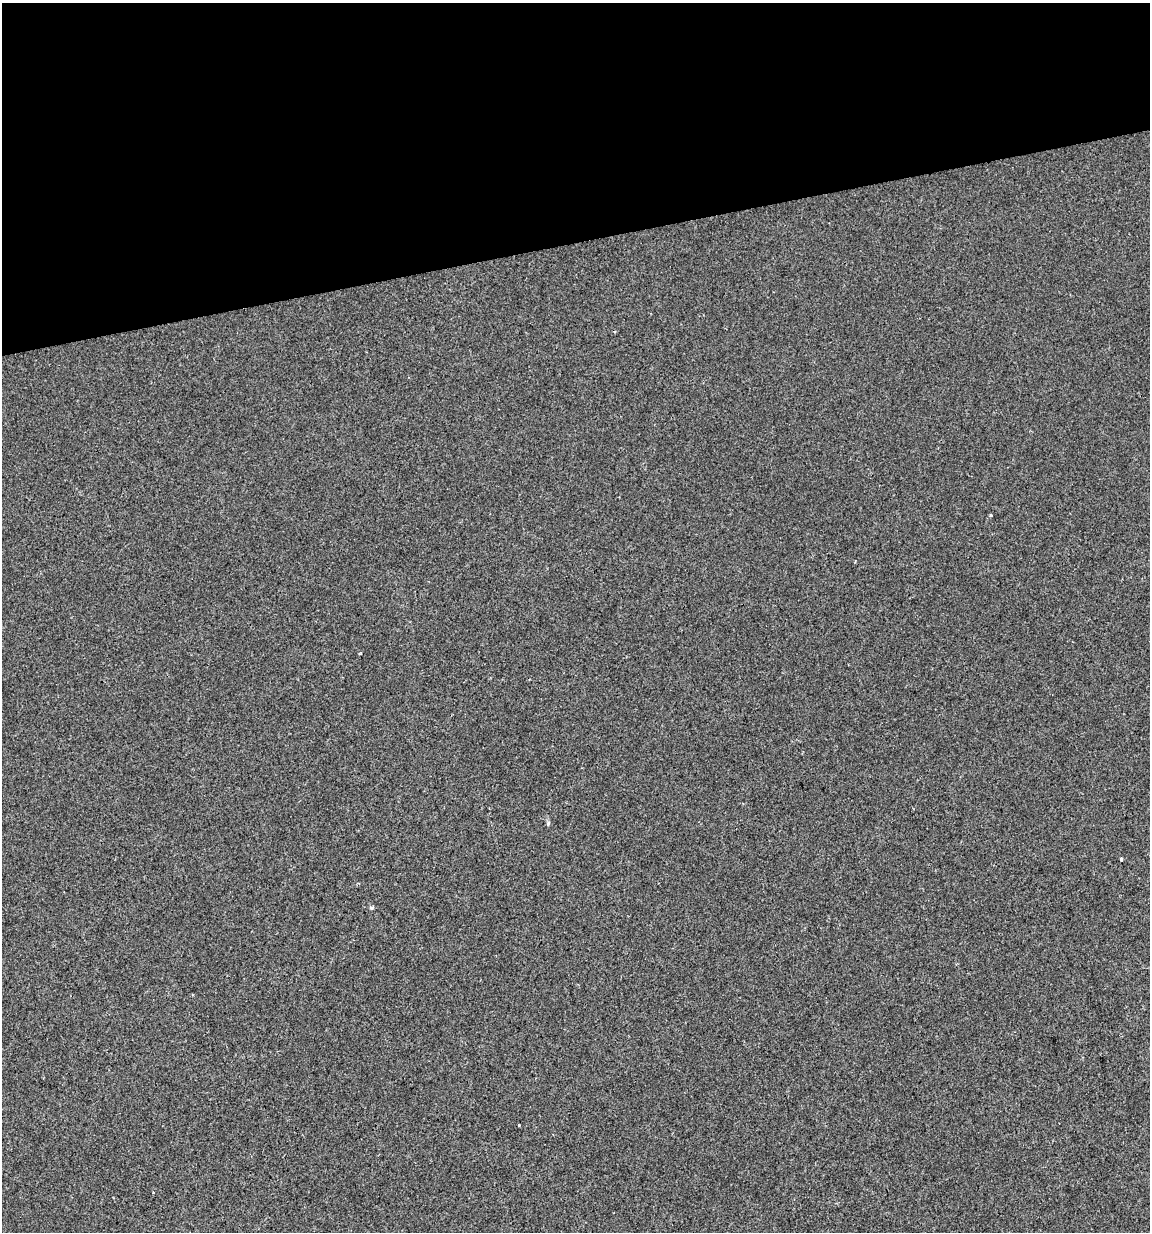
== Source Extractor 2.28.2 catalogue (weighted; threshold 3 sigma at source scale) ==
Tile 3 of 4 x 4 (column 3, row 1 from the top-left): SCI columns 2326-3473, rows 3690-4919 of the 4697 x 4919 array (HDU 1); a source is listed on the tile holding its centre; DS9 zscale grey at full resolution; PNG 1152 x 1234 px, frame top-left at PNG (2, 3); no overlay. Shown black and unused: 20% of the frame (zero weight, under 2 of 3 exposures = <1% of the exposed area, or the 3 px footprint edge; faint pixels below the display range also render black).
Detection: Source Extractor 2.28.2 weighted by HDU 2 'WHT'; one run over the whole footprint, this tile lists its part. Background -2.51e-04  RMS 0.0042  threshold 0.019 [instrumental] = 3 sigma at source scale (4.5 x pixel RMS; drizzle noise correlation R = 1.50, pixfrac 1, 0.0396/0.0396 arcsec/px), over >= 5 px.
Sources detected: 5; all 5 listed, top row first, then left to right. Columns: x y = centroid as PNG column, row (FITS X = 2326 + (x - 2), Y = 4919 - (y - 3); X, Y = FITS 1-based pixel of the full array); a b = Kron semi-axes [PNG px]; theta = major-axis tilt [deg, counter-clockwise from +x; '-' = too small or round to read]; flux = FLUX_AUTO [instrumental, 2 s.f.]
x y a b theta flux
991 515 3 3 - 0.48
361 653 3 2 - 0.57
1121 859 3 3 - 1.3
371 908 5 4 - 0.74
519 1125 3 3 - 0.89